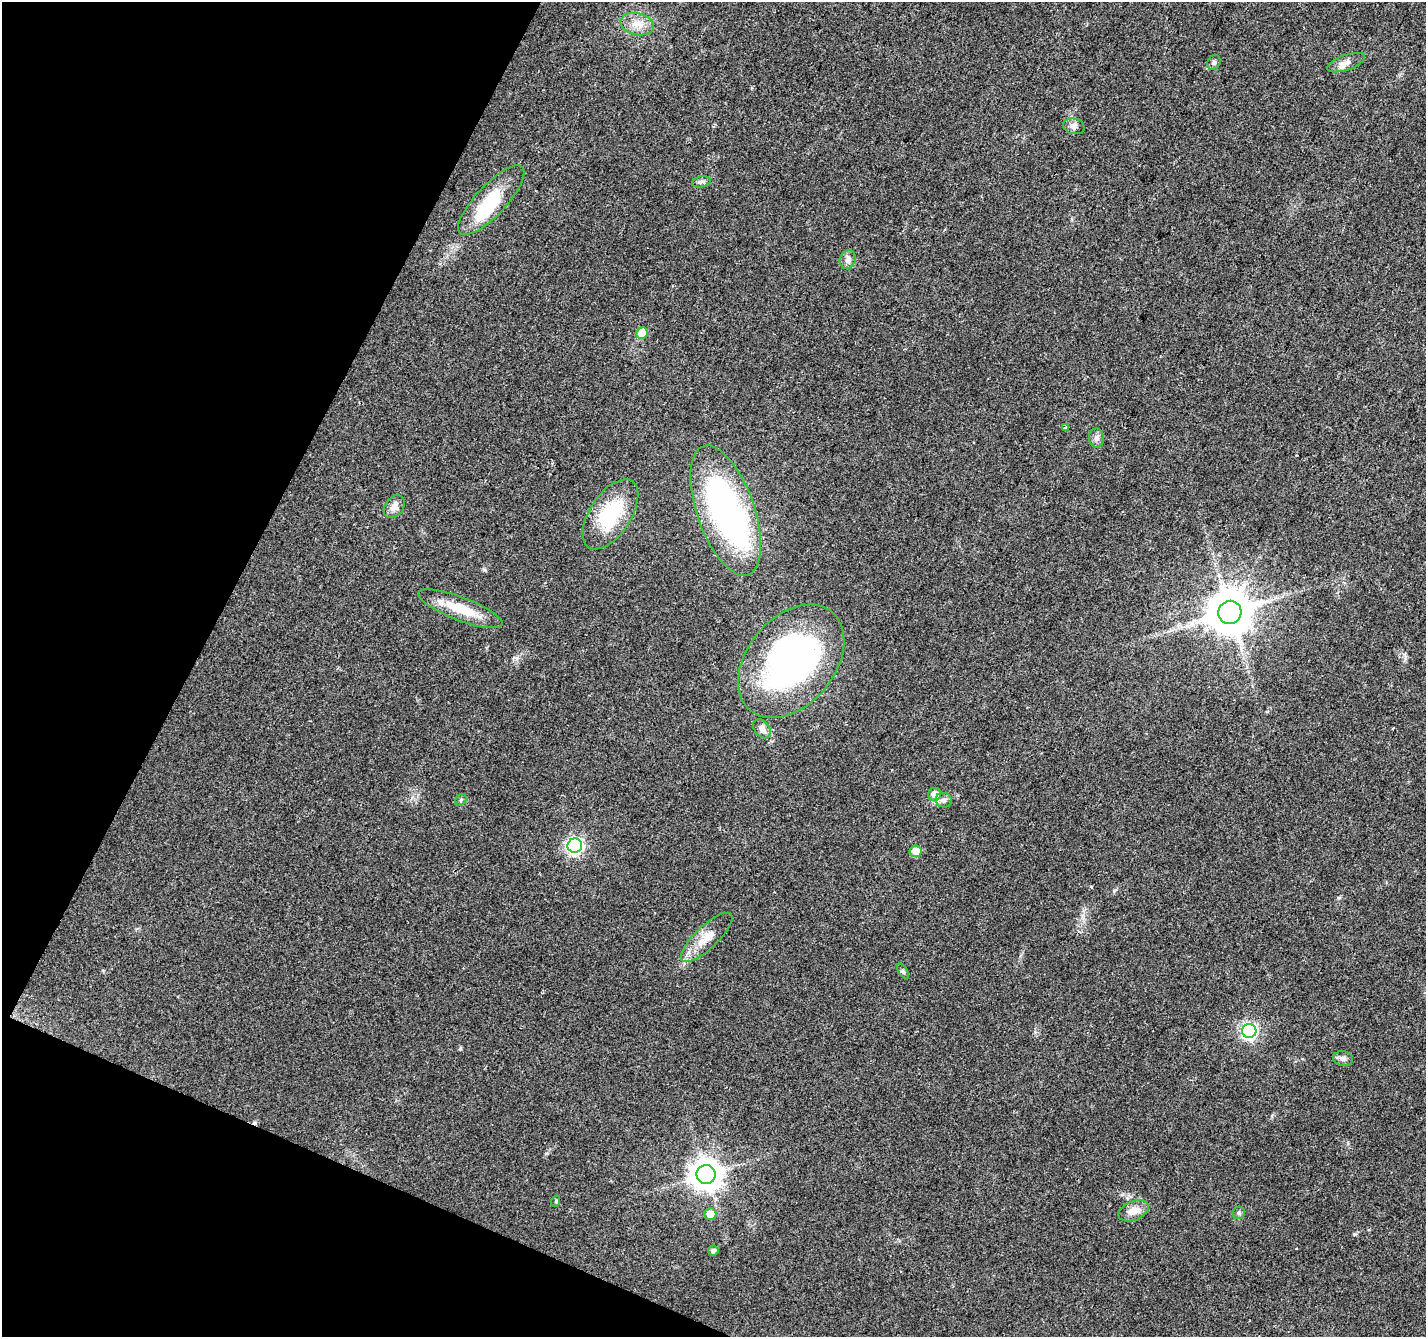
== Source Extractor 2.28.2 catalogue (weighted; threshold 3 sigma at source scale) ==
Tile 9 of 4 x 4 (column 1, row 3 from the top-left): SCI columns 8-1431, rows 1604-2938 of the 5701 x 5810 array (HDU 1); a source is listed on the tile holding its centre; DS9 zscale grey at full resolution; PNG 1428 x 1339 px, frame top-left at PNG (2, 2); each listed source drawn as its Kron ellipse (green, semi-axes under 4 px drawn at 4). Shown black and unused: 21% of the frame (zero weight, under 2 of 3 exposures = <1% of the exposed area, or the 3 px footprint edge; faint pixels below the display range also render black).
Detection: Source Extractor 2.28.2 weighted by HDU 2 'WHT'; one run over the whole footprint, this tile lists its part. Background 0.0488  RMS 0.0058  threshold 0.0262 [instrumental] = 3 sigma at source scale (4.5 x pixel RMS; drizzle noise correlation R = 1.50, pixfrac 1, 0.0396/0.0396 arcsec/px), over >= 5 px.
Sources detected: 34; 2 inside a brighter object's white glare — neither listed nor drawn; the other 32 listed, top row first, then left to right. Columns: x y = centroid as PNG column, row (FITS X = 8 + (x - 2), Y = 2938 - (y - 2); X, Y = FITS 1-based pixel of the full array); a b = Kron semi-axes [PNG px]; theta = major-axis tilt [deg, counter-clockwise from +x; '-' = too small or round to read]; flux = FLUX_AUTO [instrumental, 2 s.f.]
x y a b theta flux
637 24 17 11 -13 6.9
1214 62 8 6 60 1.4
1346 63 20 7 19 4.5
1074 126 11 7 -12 2.6
701 182 9 5 14 1.7
491 200 45 15 47 28
848 259 9 8 - 2.5
642 333 6 5 - 9.4
1065 427 4 3 - 1
1096 438 9 7 -82 2.4
394 507 13 9 52 4.5
726 510 68 28 -71 150
610 514 40 20 56 36
460 609 45 11 -21 19
1230 612 12 11 - 2200
791 661 64 44 50 170
762 729 10 7 -55 3.4
935 794 6 6 - 6.3
461 800 6 5 - 0.94
944 800 8 7 - 2.1
575 846 7 7 - 150
916 851 6 6 - 7.3
707 937 34 11 43 11
903 971 9 3 -57 1
1249 1031 7 7 - 140
1343 1059 10 7 -10 2.4
706 1174 9 9 - 850
556 1201 6 3 72 0.56
1134 1211 16 9 23 6
1239 1213 6 6 - 1.2
710 1214 6 6 - 7.3
713 1251 5 5 - 1.8
Unlisted compact peaks at least as high as the median listed source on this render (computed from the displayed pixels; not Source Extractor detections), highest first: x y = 484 569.